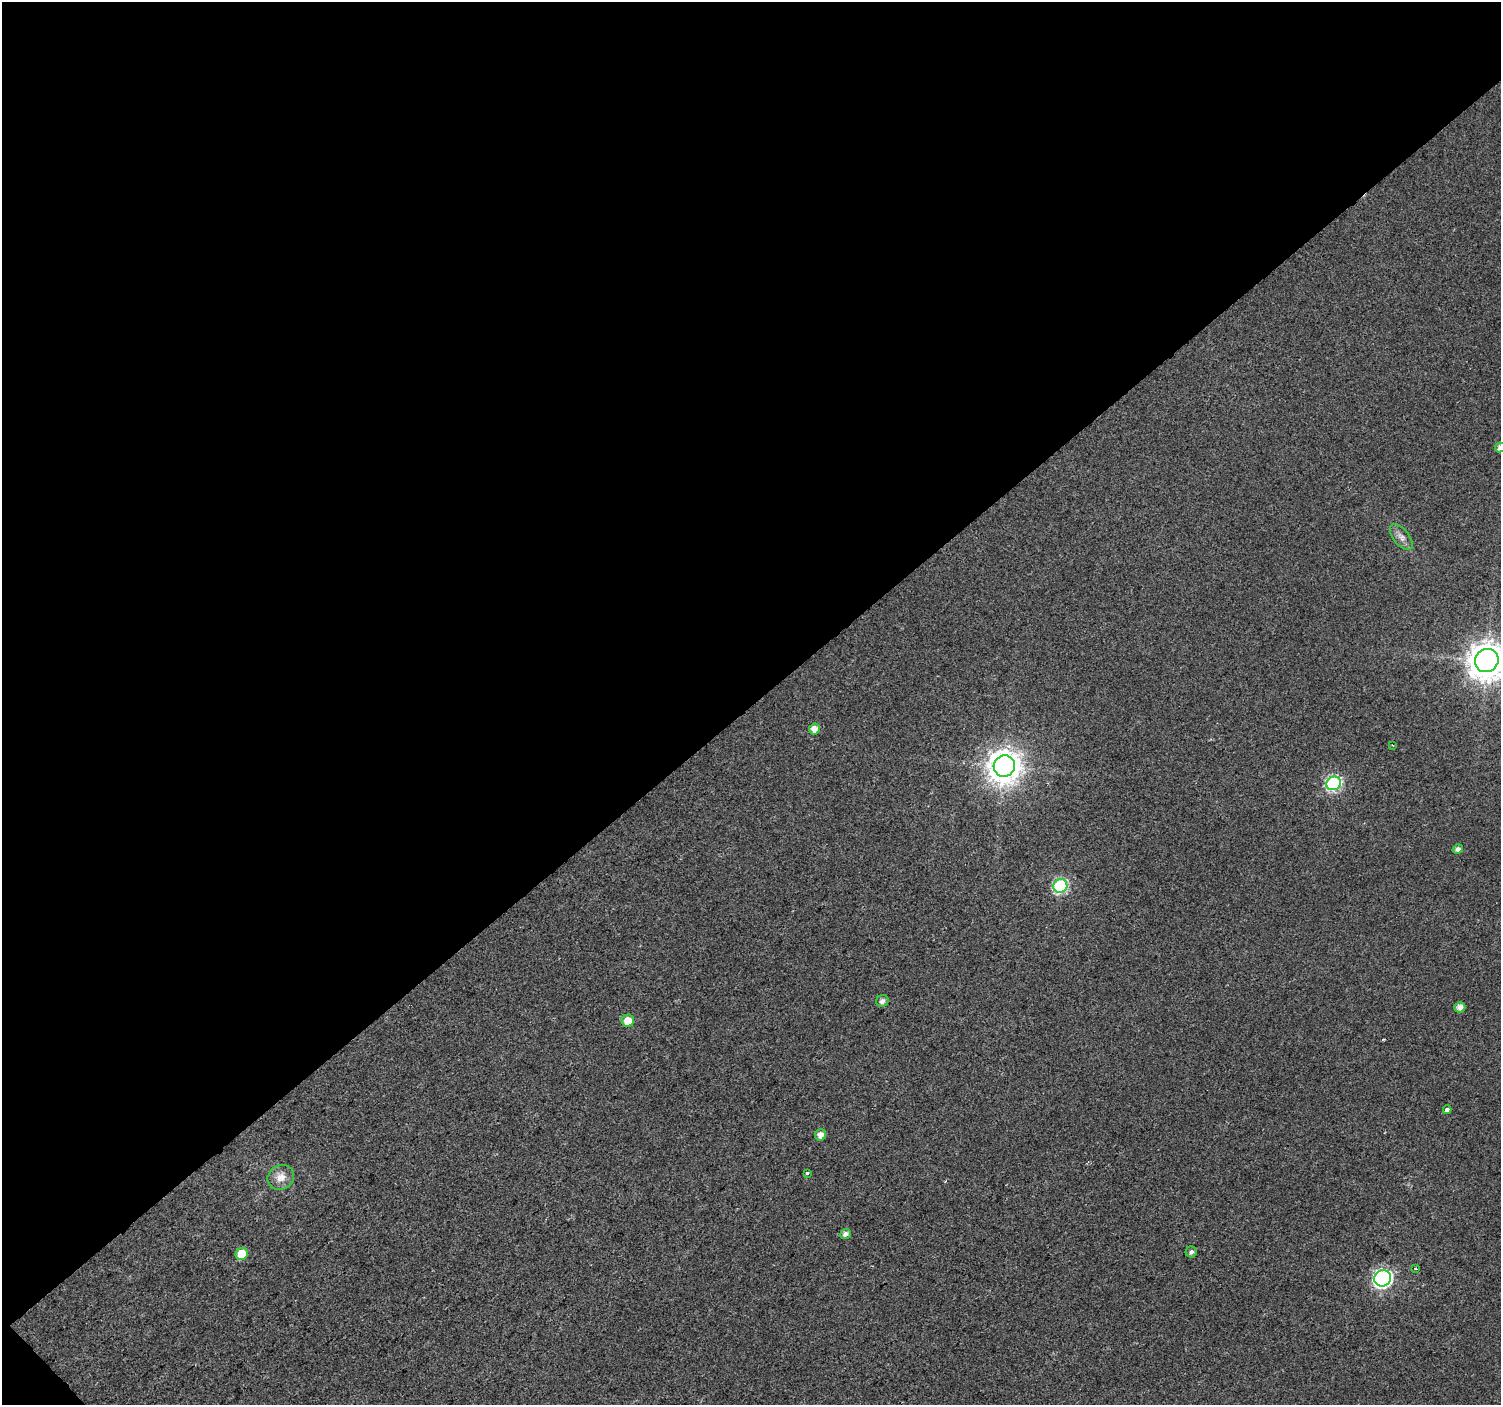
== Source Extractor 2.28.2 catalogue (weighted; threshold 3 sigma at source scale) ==
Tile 1 of 2 x 2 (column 1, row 1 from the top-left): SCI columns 1-1499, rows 1501-2903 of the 2998 x 2983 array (HDU 1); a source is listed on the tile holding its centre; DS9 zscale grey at full resolution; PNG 1503 x 1407 px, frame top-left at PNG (2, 2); each listed source drawn as its Kron ellipse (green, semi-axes under 4 px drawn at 4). Shown black and unused: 50% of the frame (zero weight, under 2 of 3 exposures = <1% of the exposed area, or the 3 px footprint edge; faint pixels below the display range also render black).
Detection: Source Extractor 2.28.2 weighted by HDU 2 'WHT'; one run over the whole footprint, this tile lists its part. Background 0.0182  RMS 0.0079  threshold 0.0355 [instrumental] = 3 sigma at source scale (4.5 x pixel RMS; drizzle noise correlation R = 1.50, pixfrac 1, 0.0396/0.0396 arcsec/px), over >= 5 px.
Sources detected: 21; all 21 listed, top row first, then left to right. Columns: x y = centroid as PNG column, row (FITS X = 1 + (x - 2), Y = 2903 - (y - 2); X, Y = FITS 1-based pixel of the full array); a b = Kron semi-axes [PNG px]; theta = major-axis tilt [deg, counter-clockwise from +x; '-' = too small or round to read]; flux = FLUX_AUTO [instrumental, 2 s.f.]
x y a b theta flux
1500 447 5 5 - 3.3
1401 537 15 8 -52 5
1487 660 12 11 - 1500
814 729 5 5 - 5.9
1393 745 3 3 - 0.74
1004 766 11 10 - 1100
1334 783 7 6 - 110
1458 849 5 4 - 2.9
1060 886 7 6 - 95
882 1001 6 5 - 3.4
1460 1007 5 5 - 4.8
628 1021 6 6 - 11
1447 1110 4 3 - 9
821 1135 6 5 - 5.5
807 1173 3 3 - 5.6
281 1177 13 12 - 7.9
846 1234 5 5 - 3.2
1191 1252 5 5 - 2.3
242 1254 6 6 - 16
1415 1268 3 3 - 0.87
1383 1278 8 8 - 210
Isophote crosses this tile's border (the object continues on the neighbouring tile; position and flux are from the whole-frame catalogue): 2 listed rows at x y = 1500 447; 1487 660